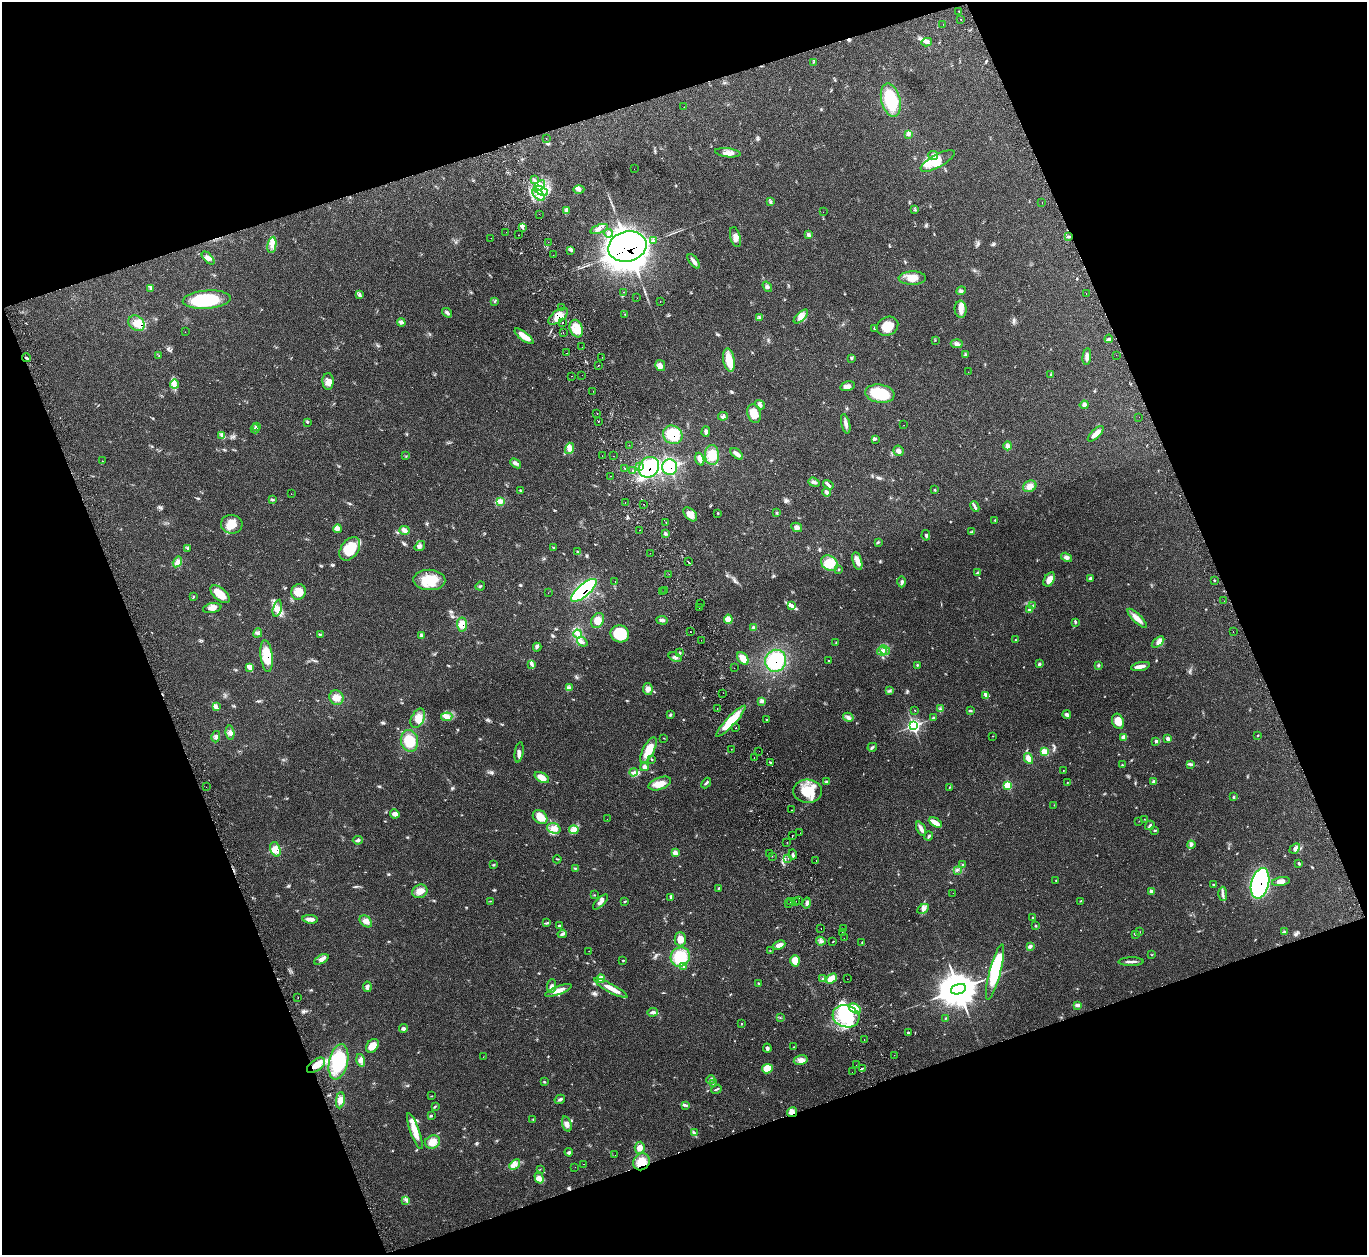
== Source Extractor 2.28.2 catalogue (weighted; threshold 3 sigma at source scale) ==
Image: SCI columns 66-5523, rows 185-5195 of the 5583 x 5512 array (HDU 1 of 3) = the unmasked area's bounding box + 8 px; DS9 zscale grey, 4 x 4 block average (1 PNG px = mean of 4 x 4 image px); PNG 1369 x 1257 px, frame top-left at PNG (2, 2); each listed source drawn as its Kron ellipse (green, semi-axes under 4 px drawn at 4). Shown black and unused: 40% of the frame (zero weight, under 2 of 3 exposures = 4% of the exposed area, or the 3 px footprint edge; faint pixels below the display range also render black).
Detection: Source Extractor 2.28.2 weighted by HDU 2 'WHT'. Background 0.11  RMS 0.0081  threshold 0.0363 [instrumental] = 3 sigma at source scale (4.5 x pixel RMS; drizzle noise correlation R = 1.50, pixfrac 1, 0.05/0.05 arcsec/px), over >= 5 px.
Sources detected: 475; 6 inside a brighter object's white glare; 13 cosmic-ray / hot-pixel residue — neither listed nor drawn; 8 coinciding with a brighter row at this scale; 22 inside a brighter listed object's ellipse — not listed separately; the other 426 listed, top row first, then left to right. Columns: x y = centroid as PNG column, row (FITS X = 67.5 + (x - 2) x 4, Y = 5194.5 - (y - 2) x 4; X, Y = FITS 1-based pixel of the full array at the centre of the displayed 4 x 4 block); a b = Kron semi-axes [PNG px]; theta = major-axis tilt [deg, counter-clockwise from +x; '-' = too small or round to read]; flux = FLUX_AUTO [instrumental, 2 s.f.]
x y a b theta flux
958 11 2 2 - 1.5
961 20 2 2 - 1.3
943 24 2 2 - 1.2
927 42 5 4 - 13
814 62 2 2 - 1.9
891 100 17 9 -76 200
684 107 2 2 - 1.2
908 134 3 2 - 5
546 138 2 2 - 0.95
728 153 13 4 -6 33
933 155 5 3 - 12
938 161 19 6 28 71
634 169 2 2 - 1.6
534 180 2 2 - 3.2
540 186 6 4 41 25
579 189 5 3 - 9.8
541 191 7 4 -29 35
538 195 8 4 -49 30
771 201 2 2 - 3.8
1042 202 2 2 - 0.79
914 210 4 2 - 2.6
566 211 3 2 - 6.1
823 212 2 2 - 1.2
539 214 2 2 - 1.1
523 228 2 2 - 7.3
599 229 9 3 19 16
506 232 2 2 - 2.7
609 233 4 3 - 9.9
519 235 2 2 - 2.8
808 235 3 2 - 3.9
735 237 10 5 -76 25
1069 237 4 2 - 5.9
491 238 2 2 - 2.5
654 240 4 2 - 5.3
548 242 2 2 - 0.75
272 245 8 3 80 22
627 246 19 15 14 4200
571 250 4 2 - 5.9
553 255 2 2 - 0.83
208 258 8 3 -46 15
694 261 8 3 -53 19
912 278 13 6 1 56
767 287 6 3 -54 11
151 288 3 2 - 5.3
961 291 4 3 - 9.2
624 292 2 2 - 9
1086 293 2 2 - 1.8
360 294 2 2 - 2.1
637 298 2 2 - 0.66
207 300 24 9 4 280
495 301 2 2 - 2.6
660 302 2 2 - 1
561 308 2 2 - 3.9
961 309 8 6 -84 30
447 313 6 3 -38 9.4
625 314 2 2 - 1.4
558 316 11 6 37 54
801 316 9 2 44 17
759 318 4 2 - 3.1
137 323 9 7 -39 51
401 323 4 2 - 6.6
562 323 2 2 - 16
887 326 11 9 26 77
576 329 9 6 -68 86
875 329 3 3 - 6.7
185 332 2 2 - 2.7
563 333 2 2 - 1.3
524 336 11 4 -38 49
1109 339 4 3 - 12
935 340 2 2 - 2.1
957 344 6 2 -5 11
582 347 2 2 - 1.1
567 353 2 2 - 3.4
966 354 2 2 - 1.5
159 355 2 2 - 2
1116 355 2 2 - 1.2
602 357 2 2 - 1.1
1087 357 8 4 83 16
27 358 4 2 - 7
852 358 3 2 - 4.1
729 360 12 5 -80 80
599 365 2 2 - 3
660 366 6 5 - 19
968 372 2 2 - 0.52
582 375 2 2 - 1.6
1051 375 3 2 - 4.4
572 376 2 2 - 1.2
328 381 8 5 -88 33
174 384 4 4 - 16
847 386 7 4 16 20
593 391 2 2 - 0.89
880 394 15 9 -8 180
760 405 5 3 - 12
1084 405 4 3 - 10
597 414 2 2 - 1.4
754 414 9 6 -73 62
723 416 5 3 - 9.8
1139 417 2 2 - 0.81
598 421 2 2 - 8
307 423 2 2 - 1.9
846 424 10 3 -76 19
904 425 2 2 - 0.64
256 427 2 2 - 3.2
255 429 4 2 - 4.7
706 432 5 4 - 12
1096 434 10 4 44 38
673 435 10 9 - 130
222 436 4 2 - 7.4
876 439 4 2 - 6.2
629 445 2 2 - 0.8
1008 446 4 4 - 13
569 448 6 4 72 17
898 451 5 5 - 17
737 454 7 3 -40 21
712 455 10 7 -87 84
406 456 2 2 - 1.3
602 456 2 2 - 1.4
613 456 2 2 - 1.8
700 459 6 3 -71 24
102 461 2 2 - 2.2
516 463 6 3 -39 11
639 466 2 2 - 7.7
649 467 11 9 47 280
670 467 8 7 - 190
625 468 2 2 - 2.8
633 471 2 2 - 8.3
611 476 2 2 - 1.4
814 482 6 3 -22 11
828 485 6 3 -33 11
1030 486 7 5 27 30
934 490 2 2 - 2.7
521 491 3 2 - 3.4
827 492 4 3 - 11
291 494 2 2 - 0.78
273 500 2 2 - 1.6
500 502 3 2 - 6.1
625 503 2 2 - 8.9
643 504 2 2 - 6.5
975 507 5 2 - 9.3
718 513 2 2 - 2.7
777 513 2 2 - 2.5
690 514 8 5 -47 38
995 520 2 2 - 2.3
666 522 2 2 - 4.4
232 524 11 9 -7 61
797 527 6 4 -29 14
337 529 4 3 - 10
404 530 5 4 - 18
639 530 2 2 - 1.3
972 532 4 2 - 5.6
665 534 3 2 - 6.6
926 535 5 2 - 6.7
878 542 3 2 - 4.5
420 546 6 4 36 12
188 548 3 2 - 3.7
553 548 3 2 - 4.5
350 549 13 8 54 170
578 552 4 3 - 6.9
650 553 2 2 - 1.2
1067 557 6 4 -31 15
857 561 9 4 -74 33
177 562 6 3 57 19
688 562 3 2 - 22
829 563 9 7 -32 93
839 569 2 2 - 2.6
977 573 2 2 - 3.2
669 574 2 2 - 1.9
1091 578 3 2 - 5.4
1049 579 8 5 59 36
429 580 16 10 -1 130
615 581 2 2 - 0.93
1215 581 3 2 - 3.3
902 582 6 3 -89 9.2
480 586 5 2 - 4.6
584 590 16 6 41 540
664 591 2 2 - 0.77
298 592 8 7 - 60
662 592 2 2 - 2.2
548 593 2 2 - 0.57
220 594 11 6 -41 67
194 597 3 2 - 3.1
1224 601 2 2 - 0.87
701 604 2 2 - 0.54
792 605 4 2 - 9.7
1033 606 2 2 - 2.2
699 607 2 2 - 0.89
212 608 9 5 11 25
277 608 8 4 77 25
1030 610 3 2 - 9.8
1137 618 13 4 -44 36
728 619 5 4 - 40
598 620 8 6 59 40
662 620 6 3 -5 12
1075 622 3 2 - 4.2
462 624 7 5 -85 50
754 628 4 3 - 9.6
690 632 2 2 - 2.7
1233 632 2 2 - 0.88
258 633 5 3 - 10
320 634 3 2 - 3.9
578 634 4 2 - 6.9
620 634 9 8 - 170
422 635 4 2 - 6.5
701 640 2 2 - 2.3
1016 640 2 2 - 3
582 642 5 3 - 12
836 642 2 2 - 1.6
1158 642 7 3 42 18
537 647 4 3 - 8.3
885 650 6 2 -29 11
882 651 5 2 - 9.6
679 653 4 2 - 5.7
267 656 16 6 -83 130
675 657 7 3 -20 11
743 658 7 4 -54 50
829 660 2 2 - 2.7
776 661 11 10 - 250
531 664 2 2 - 3.3
1039 664 3 3 - 7.7
917 665 2 2 - 4.6
1098 665 2 2 - 4.8
1140 666 9 4 12 23
249 668 3 2 - 5.8
734 668 2 2 - 0.99
569 688 2 2 - 2.8
648 689 6 5 - 19
889 691 3 2 - 4.4
723 693 2 2 - 1.4
985 695 3 3 - 8.3
336 698 7 7 - 37
762 701 3 3 - 14
216 707 4 2 - 5.3
717 709 2 2 - 3.2
941 709 4 2 - 5.4
915 710 2 2 - 2
970 711 4 2 - 6
1067 714 4 3 - 15
670 715 4 2 - 4.6
447 717 5 3 - 16
848 717 5 3 - 13
933 717 3 2 - 4.6
418 718 10 6 63 49
767 720 3 2 - 3.2
731 721 21 4 47 150
1118 721 8 5 -68 63
913 726 4 4 - 310
736 728 2 2 - 30
230 733 7 4 -81 20
993 736 2 2 - 1.7
1258 736 2 2 - 2.4
216 737 5 2 - 9.6
1124 737 3 3 - 22
664 738 2 2 - 0.98
1168 738 3 2 - 15
409 741 11 8 -77 110
1156 741 2 2 - 8.3
872 747 5 2 - 6.8
731 749 2 2 - 0.8
649 750 14 5 63 93
759 751 2 2 - 0.75
519 752 10 3 81 21
1044 752 3 2 - 79
754 758 2 2 - 1.9
1028 758 5 4 - 31
652 759 2 2 - 1.8
770 762 2 2 - 2.8
1191 764 2 2 - 3.7
1122 765 3 2 - 4.1
644 767 4 4 - 12
1063 770 2 2 - 1.6
633 772 4 2 - 7.9
542 778 8 4 -31 41
826 782 3 2 - 5.5
1067 782 2 2 - 1.6
1154 782 2 2 - 14
706 783 6 2 48 6.9
660 784 12 6 20 43
1008 785 3 2 - 110
206 787 2 2 - 1.1
950 787 3 2 - 2.8
808 791 14 11 -4 140
1234 797 4 2 - 4.7
1054 805 2 2 - 1.4
791 810 2 2 - 1.7
395 814 5 4 - 16
540 817 8 6 -42 60
607 819 2 2 - 0.69
1144 819 2 2 - 1.2
1139 821 2 2 - 1.2
935 822 7 2 -30 66
1150 825 5 2 - 7
554 828 7 5 -17 29
921 829 8 3 -64 19
574 830 5 3 - 13
1155 830 3 2 - 3.9
800 833 2 2 - 1.3
792 835 2 2 - 9
929 836 4 2 - 5.8
358 840 5 3 - 9.4
787 842 2 2 - 2.2
1191 845 4 2 - 6.3
1295 848 6 3 43 13
275 849 7 5 -73 44
675 853 4 3 - 20
769 853 2 2 - 1.8
793 855 5 2 - 7.8
772 856 2 2 - 2.7
788 858 2 2 - 1.2
557 859 4 2 - 3.6
816 860 2 2 - 1.4
1299 864 4 2 - 4.8
494 865 3 2 - 3.7
963 865 3 2 - 4.1
575 868 3 2 - 4.3
957 870 2 2 - 4.4
1056 881 2 2 - 1.4
1281 882 9 4 10 22
1260 883 15 9 76 880
1213 885 4 2 - 3.5
719 888 3 2 - 3.9
420 891 8 6 22 35
1151 891 2 2 - 18
953 893 2 2 - 0.55
1223 894 7 3 -88 13
594 895 2 2 - 2.5
671 897 3 3 - 5.8
490 901 2 2 - 1.7
624 901 3 2 - 3.9
796 901 2 2 - 5.2
798 901 2 2 - 1.9
1080 901 2 2 - 2.1
600 902 10 3 45 22
791 902 2 2 - 2
807 903 5 4 - 15
788 904 2 2 - 9.4
923 909 6 4 30 16
1032 917 2 2 - 2.6
310 919 8 3 -7 24
366 921 7 5 -43 23
547 923 4 2 - 4.3
560 926 3 2 - 6
1036 926 2 2 - 9.2
821 928 2 2 - 2.9
843 929 2 2 - 1.2
842 932 2 2 - 1.2
1140 932 2 2 - 1.6
1284 932 4 2 - 6
562 934 5 3 - 8.3
1135 934 4 2 - 5
844 938 2 2 - 2
680 939 7 5 -89 44
821 941 5 3 - 13
833 942 2 2 - 3.2
862 942 3 2 - 2.9
779 945 6 3 24 27
1030 946 4 3 - 14
589 951 2 2 - 0.9
770 951 2 2 - 3.5
1151 955 2 2 - 1.7
680 957 10 9 - 180
321 959 8 4 26 19
623 960 2 2 - 3.6
795 961 6 5 - 52
1131 962 12 2 1 17
683 966 3 2 - 5.8
995 972 29 5 75 300
831 978 6 4 40 58
601 979 4 4 - 33
822 979 3 2 - 5.1
847 979 2 2 - 0.91
759 983 2 2 - 3.1
551 986 7 3 84 16
367 987 5 3 - 10
611 988 19 4 -29 53
958 989 8 5 17 18000
558 990 14 3 20 38
298 997 2 2 - 3.3
1077 1005 4 3 - 15
855 1009 7 4 -34 53
652 1012 5 3 - 14
846 1016 13 11 -16 310
780 1018 2 2 - 1.5
945 1018 2 2 - 3.1
741 1024 2 2 - 4
403 1028 4 3 - 9.3
908 1033 3 2 - 10
864 1039 2 2 - 2.3
372 1046 7 5 55 54
793 1047 2 2 - 2.1
767 1048 4 3 - 9.9
894 1055 2 2 - 3.3
483 1057 2 2 - 0.64
361 1060 6 4 -73 18
801 1060 7 5 11 22
338 1062 18 9 77 290
316 1065 10 5 37 57
856 1065 2 2 - 1.2
862 1068 2 2 - 15
767 1069 5 4 - 74
852 1072 2 2 - 2.4
711 1080 4 2 - 7.3
544 1082 2 2 - 1.8
714 1084 2 2 - 1.6
716 1089 5 2 - 7
432 1096 2 2 - 1.4
560 1099 5 3 - 9.4
340 1100 8 4 83 27
685 1105 4 2 - 7
435 1106 2 2 - 3.1
792 1112 5 5 - 25
431 1116 3 2 - 3.6
533 1119 2 2 - 2.1
567 1124 8 4 -72 21
415 1131 19 4 -70 57
694 1133 4 2 - 6.8
433 1142 8 6 23 44
640 1148 6 5 - 33
569 1152 4 3 - 7.6
615 1155 2 2 - 1.2
642 1162 9 8 - 61
583 1164 2 2 - 1.2
515 1165 6 2 42 16
575 1167 2 2 - 1.3
540 1169 2 2 - 1.6
539 1178 6 4 -74 17
406 1200 2 2 - 2.3
Overlapping masked pixels (flux is a lower limit): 13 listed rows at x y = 627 246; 558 316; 673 435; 649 467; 670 467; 584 590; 462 624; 267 656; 776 661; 1260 883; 316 1065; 792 1112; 642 1162
Diffuse or blended objects may show on this block-average render without a row.